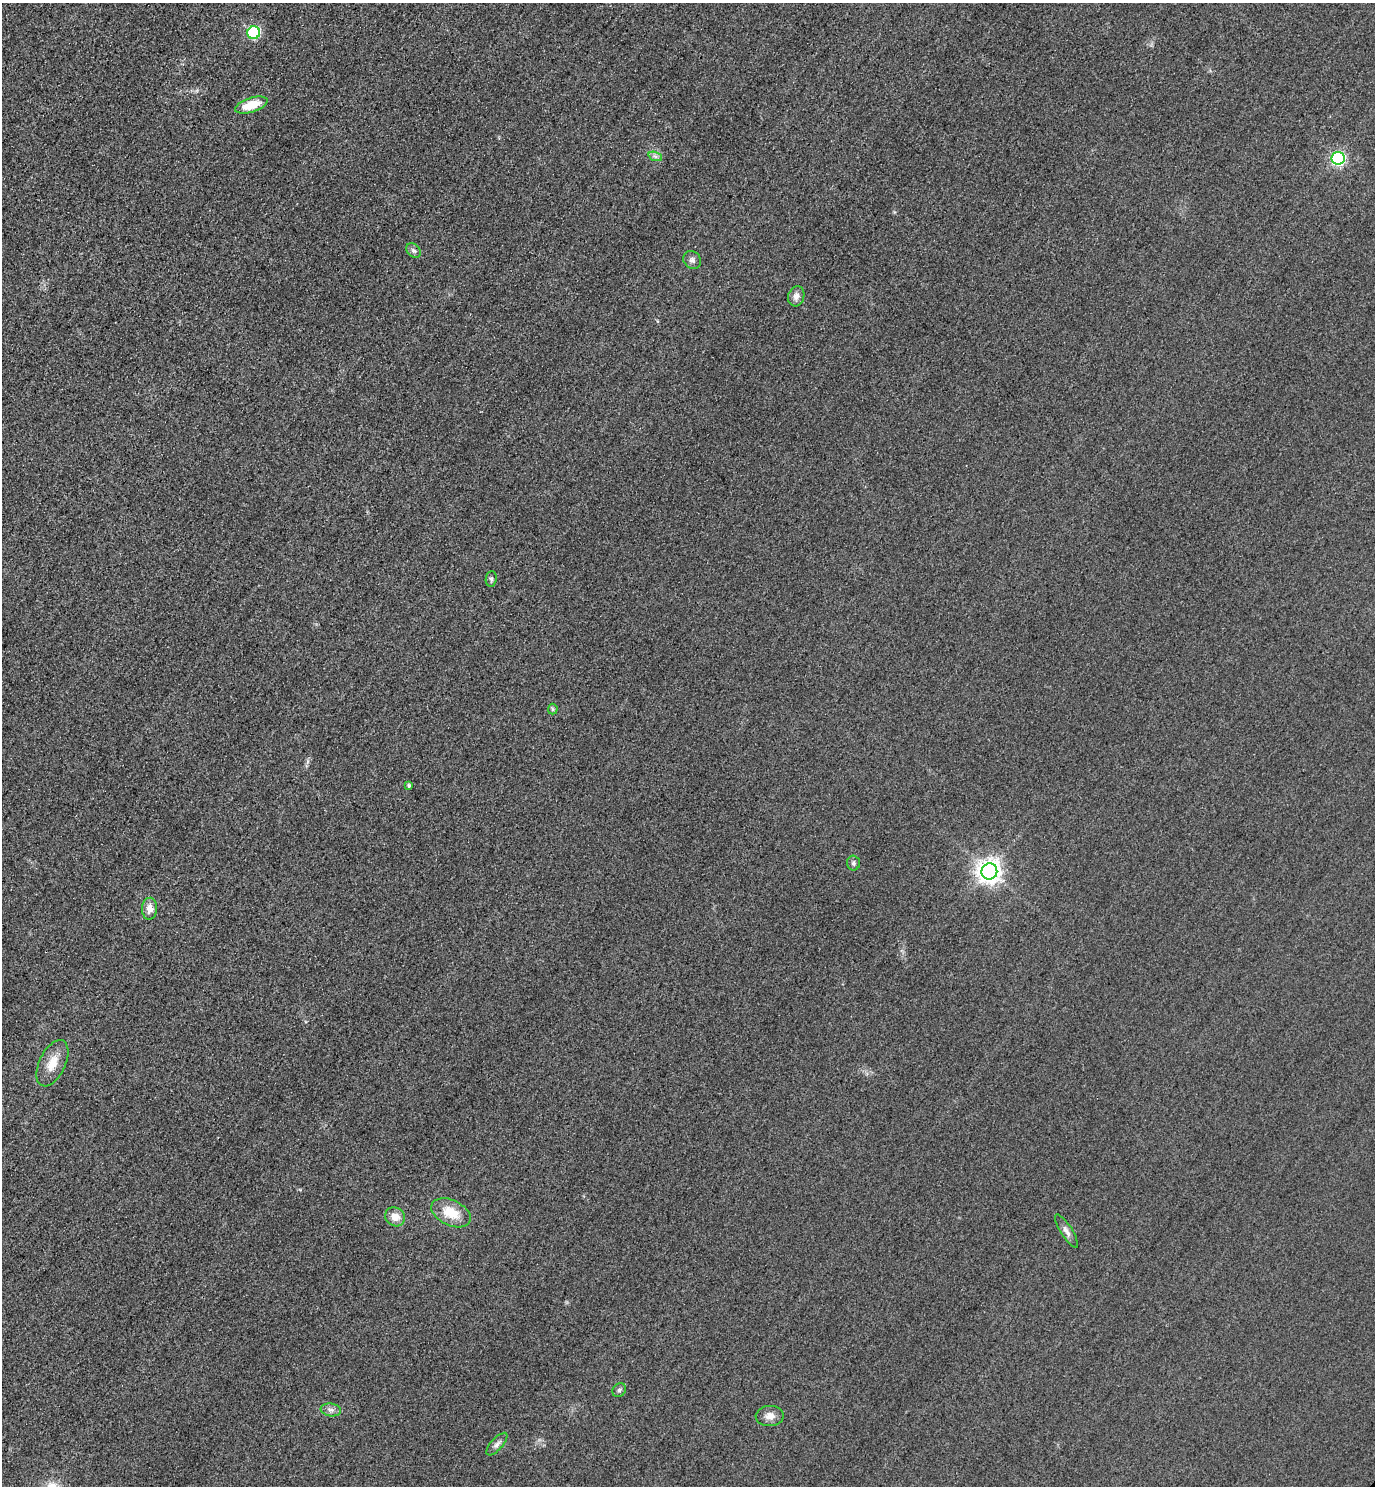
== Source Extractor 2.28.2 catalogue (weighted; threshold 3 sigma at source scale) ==
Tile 11 of 4 x 4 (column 3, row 3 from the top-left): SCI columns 3070-4442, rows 1514-2997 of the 5996 x 5993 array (HDU 1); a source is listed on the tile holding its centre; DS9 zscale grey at full resolution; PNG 1377 x 1488 px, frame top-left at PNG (2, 3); each listed source drawn as its Kron ellipse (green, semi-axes under 4 px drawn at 4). Shown black and unused: <1% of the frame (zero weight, under 3 of 4 exposures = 3% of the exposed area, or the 3 px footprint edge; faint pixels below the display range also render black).
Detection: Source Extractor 2.28.2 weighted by HDU 2 'WHT'; one run over the whole footprint, this tile lists its part. Background 0.0506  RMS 0.017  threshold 0.0757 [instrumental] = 3 sigma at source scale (4.5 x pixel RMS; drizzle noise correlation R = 1.50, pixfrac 1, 0.05/0.05 arcsec/px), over >= 5 px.
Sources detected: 21; all 21 listed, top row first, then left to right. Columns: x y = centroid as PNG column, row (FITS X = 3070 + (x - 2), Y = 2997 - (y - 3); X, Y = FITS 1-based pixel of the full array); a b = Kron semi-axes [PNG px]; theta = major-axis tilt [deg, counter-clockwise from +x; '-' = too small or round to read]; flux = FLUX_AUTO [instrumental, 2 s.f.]
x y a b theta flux
254 33 6 6 - 180
251 105 17 7 18 38
655 156 7 4 -18 4.2
1338 158 6 6 - 290
413 251 8 6 -44 5.1
692 260 9 8 - 6.8
796 296 10 8 73 10
491 579 8 5 83 3.9
553 709 5 5 - 2.5
409 786 4 3 - 3.3
853 863 7 6 - 3.8
989 871 8 8 - 1400
150 909 11 7 87 13
52 1063 25 13 64 27
451 1213 21 12 -25 38
395 1217 10 9 - 17
1066 1231 19 6 -58 8.5
619 1390 7 6 - 4.1
331 1410 10 6 -9 6.5
770 1416 14 10 3 13
497 1444 14 6 47 6.7